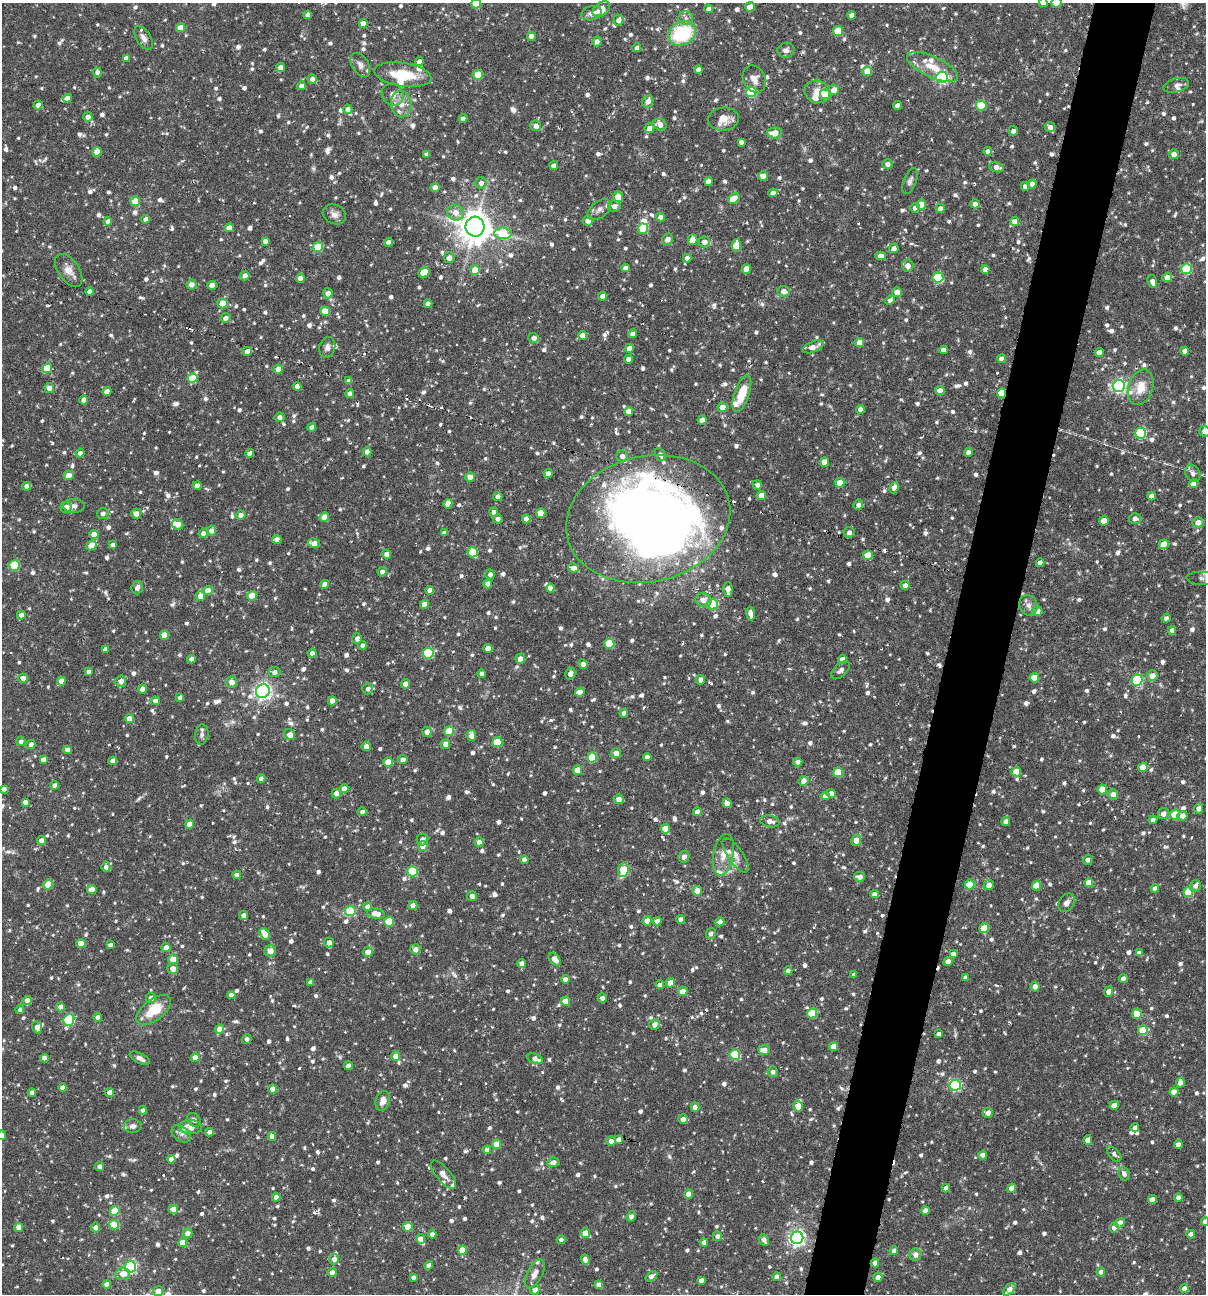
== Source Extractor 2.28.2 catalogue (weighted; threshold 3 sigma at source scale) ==
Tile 10 of 4 x 4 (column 2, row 3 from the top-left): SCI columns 1453-2656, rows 1293-2584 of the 5187 x 5168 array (HDU 1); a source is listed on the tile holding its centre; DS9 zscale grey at full resolution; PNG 1208 x 1296 px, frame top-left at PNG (2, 3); each listed source drawn as its Kron ellipse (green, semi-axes under 4 px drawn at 4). Shown black and unused: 5% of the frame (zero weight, under 3 of 6 exposures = <1% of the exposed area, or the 3 px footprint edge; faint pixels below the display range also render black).
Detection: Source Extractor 2.28.2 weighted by HDU 2 'WHT'; one run over the whole footprint, this tile lists its part. Background 0.0752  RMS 0.0048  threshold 0.0198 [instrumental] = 3 sigma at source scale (4.09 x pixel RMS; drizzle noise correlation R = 1.36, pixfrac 0.8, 0.05/0.05 arcsec/px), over >= 5 px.
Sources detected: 1345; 1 too faint to see at this stretch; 3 inside a brighter object's white glare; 10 cosmic-ray / hot-pixel residue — neither listed nor drawn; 35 inside a brighter listed object's ellipse — not listed separately; of the other 1296, all 500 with FLUX_AUTO >= 1.64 (the completeness limit of this list) listed and drawn (796 fainter detections not listed), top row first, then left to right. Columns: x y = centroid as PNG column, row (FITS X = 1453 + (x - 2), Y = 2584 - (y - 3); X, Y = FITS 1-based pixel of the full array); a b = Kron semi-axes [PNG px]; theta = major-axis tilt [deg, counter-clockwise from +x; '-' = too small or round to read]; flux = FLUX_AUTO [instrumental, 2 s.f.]
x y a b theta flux
1043 3 4 4 - 2.2
1056 3 5 5 - 2.7
476 4 5 5 - 15
750 7 5 4 - 3.7
601 9 10 6 39 5.1
709 9 4 4 - 2.3
592 13 10 7 16 2.3
308 15 4 4 - 2.6
852 15 4 4 - 2.4
686 18 7 6 - 1.7
618 20 5 5 - 2.4
363 23 4 4 - 3.6
180 28 4 4 - 6.2
838 31 5 5 - 12
682 33 14 11 27 33
531 36 4 4 - 2.9
143 38 13 7 -59 2.3
597 42 5 4 - 2.4
637 48 4 4 - 2.2
786 50 9 7 19 2.1
126 58 4 4 - 2.4
419 61 4 4 - 1.9
360 65 13 8 -59 2.4
932 67 28 10 -25 9.2
281 68 4 4 - 4
698 69 4 4 - 2.5
867 71 5 4 - 7.5
97 72 5 4 - 1.7
403 75 29 12 -9 13
478 75 5 5 - 11
942 77 6 6 - 64
312 79 5 4 - 2.1
754 79 14 11 -65 3.8
1176 85 13 7 15 2
301 86 4 4 - 2.5
834 90 5 5 - 3.1
751 92 5 5 - 28
817 92 13 11 -19 4.8
393 94 11 10 - 3.1
825 94 5 5 - 11
67 98 4 4 - 3.9
648 101 6 5 - 3
401 104 13 10 -80 5
38 105 4 4 - 3.5
981 105 5 5 - 14
897 106 4 4 - 2.8
348 109 4 4 - 2.4
88 117 5 4 - 3.5
463 119 4 4 - 2.7
723 119 15 11 6 7
660 125 7 5 -25 3.2
536 126 5 5 - 2.5
1050 127 5 5 - 2.3
649 128 5 5 - 3.3
1013 131 5 5 - 2
775 133 7 5 1 5.4
741 142 4 4 - 1.9
988 151 4 4 - 2.2
97 152 5 4 - 6.2
427 154 4 4 - 1.7
1174 154 5 5 - 2.9
887 164 5 5 - 2.1
554 166 4 4 - 2.4
996 167 7 5 -15 2.5
763 176 5 4 - 3.9
708 181 4 4 - 3
910 181 14 6 68 1.7
481 183 6 5 - 2
1032 184 4 4 - 3.1
1025 186 4 4 - 2.6
435 187 4 4 - 3.6
773 193 5 4 - 2.7
618 197 5 5 - 7.1
734 199 6 4 33 7.4
135 201 5 4 - 8
975 204 4 4 - 2.7
921 205 5 5 - 9
614 206 6 5 - 2
915 208 4 4 - 1.9
940 209 5 4 - 2.5
599 210 13 8 39 2.4
456 213 8 8 - 4.2
334 214 12 9 -24 2.6
660 217 4 4 - 2.5
145 219 4 4 - 1.9
108 221 4 4 - 2.4
588 221 5 5 - 3.1
1015 222 4 4 - 3.9
475 227 10 9 - 810
229 228 4 4 - 3.3
643 229 5 5 - 17
503 233 8 5 -2 18
667 239 6 5 - 3.2
693 239 5 5 - 3.5
265 241 4 4 - 2.1
389 242 4 4 - 2.6
704 242 5 5 - 2.8
736 245 6 4 79 10
318 247 5 5 - 16
894 248 5 4 - 2.8
880 256 5 4 - 3.2
449 258 5 5 - 2.8
687 258 4 4 - 2.8
908 265 6 6 - 3.2
625 268 4 4 - 2.6
746 269 5 4 - 5.2
985 269 4 4 - 2.9
1186 269 5 5 - 29
475 270 5 4 - 8.5
69 271 19 10 -55 4.5
424 272 6 4 28 8.3
245 276 5 4 - 2.6
938 277 5 5 - 24
1167 277 5 4 - 4.2
300 278 4 4 - 2.9
1152 282 6 4 -72 1.9
191 285 5 5 - 2.7
212 285 4 4 - 3.5
89 291 4 4 - 2.8
784 291 6 5 - 3
897 292 5 5 - 3.6
328 293 5 5 - 2.7
602 296 4 4 - 2.6
890 300 5 4 - 1.9
223 303 5 5 - 6.9
428 304 4 4 - 2.6
325 311 5 4 - 8
225 318 5 4 - 2.6
633 334 4 4 - 2.8
582 335 4 4 - 2.8
534 338 5 5 - 2.7
859 343 5 4 - 4.8
327 347 10 8 74 2
813 347 11 5 22 3.8
629 348 4 4 - 3
943 350 4 4 - 2.5
247 351 4 4 - 2.5
1185 351 4 4 - 2.8
1099 352 4 4 - 3.3
628 359 4 4 - 2.4
1001 359 4 4 - 2.2
47 368 5 4 - 9.8
278 369 4 4 - 3.6
192 378 5 5 - 11
349 381 4 4 - 2.6
297 386 4 4 - 2.5
1119 386 6 6 - 93
1141 387 18 12 72 7.7
49 388 5 5 - 2.8
107 391 4 4 - 2.7
940 391 4 4 - 4.5
1001 393 5 4 - 10
350 394 4 4 - 3.3
742 394 19 7 72 11
84 400 4 4 - 2.6
722 407 5 4 - 4.1
860 409 4 4 - 3
629 411 4 4 - 5.1
280 417 5 4 - 2
702 420 4 4 - 3.5
312 427 4 4 - 2.3
1205 431 6 5 - 2.9
1141 433 5 5 - 42
367 452 4 4 - 2.6
968 452 4 4 - 2.5
80 453 4 4 - 1.8
250 453 4 4 - 2.7
660 455 7 5 -61 1.7
622 456 6 5 - 2.5
825 462 4 4 - 5.5
548 473 4 4 - 2.6
1193 473 9 7 -61 1.9
69 475 5 4 - 4.6
470 477 5 4 - 3.9
840 483 5 4 - 6.8
1193 484 5 4 - 3
757 485 5 4 - 1.6
27 486 4 4 - 2.5
197 486 4 4 - 3.1
894 488 6 4 66 3
761 496 5 4 - 5
1151 496 4 4 - 2.5
498 497 4 4 - 2.3
448 504 5 4 - 5.3
858 505 5 4 - 1.7
74 506 11 7 -2 1.9
66 507 6 5 - 3.1
494 512 4 4 - 2.1
103 513 6 5 - 2
541 513 5 4 - 6.4
136 514 5 5 - 3.2
240 515 5 4 - 2.7
324 517 5 4 - 4.5
1135 518 6 5 - 2.4
498 519 5 4 - 1.9
526 519 4 4 - 3.5
648 519 83 62 13 460
1104 521 5 4 - 6.1
1198 522 5 5 - 3.5
178 524 6 5 - 3.8
211 531 5 5 - 2.3
849 532 5 5 - 2
204 533 5 4 - 3.3
444 533 4 4 - 1.9
94 535 4 4 - 6.1
277 539 5 4 - 2.7
314 543 6 4 -16 3.5
1164 544 5 4 - 5.8
91 545 6 4 47 6.9
113 545 4 4 - 2
473 552 5 5 - 12
387 554 4 4 - 3.2
868 555 5 4 - 8.5
1040 563 4 4 - 2.5
14 566 5 5 - 24
574 568 5 4 - 2.8
382 572 5 4 - 1.8
490 574 5 4 - 2
1201 578 14 6 -2 1.8
324 584 4 4 - 2.7
488 584 4 4 - 2.7
905 585 4 4 - 2.3
137 588 7 5 72 1.9
550 588 4 4 - 2.4
728 589 7 4 89 3.1
430 590 4 4 - 2.5
208 591 4 4 - 8.7
200 596 5 5 - 4.6
252 596 5 4 - 8.3
703 600 8 6 -17 3.3
424 604 4 4 - 4.5
713 604 5 5 - 27
1028 605 10 9 - 2.5
1037 611 5 4 - 2.7
751 614 7 4 -84 3.3
21 615 4 4 - 2.5
1166 618 4 4 - 1.7
1172 630 4 4 - 2.3
164 635 4 4 - 5.7
357 638 5 5 - 1.9
609 644 5 5 - 18
363 645 4 4 - 1.8
488 648 4 4 - 3.9
105 649 4 4 - 1.9
312 653 4 4 - 2.4
428 653 5 5 - 31
191 659 4 4 - 2.7
520 659 5 5 - 3.2
842 660 4 4 - 3.8
583 664 5 4 - 2.2
841 670 11 6 43 2.1
89 671 4 3 - 1.7
274 672 6 5 - 2.4
570 673 6 5 - 2.3
482 674 4 4 - 3
1152 676 5 5 - 3.8
23 678 4 4 - 2.9
1034 678 5 4 - 8.6
700 680 5 4 - 2.5
1137 680 5 5 - 43
61 681 4 4 - 5.2
121 681 6 5 - 3.1
232 682 5 5 - 3
406 684 4 4 - 3.3
142 689 4 4 - 3.3
368 689 5 5 - 1.6
263 691 7 6 - 180
580 692 4 4 - 3.6
180 697 4 4 - 1.7
155 701 4 4 - 2.9
332 701 4 4 - 4.2
624 713 4 4 - 2
129 718 4 4 - 3.7
449 731 5 5 - 12
427 732 5 4 - 3
202 735 10 6 84 1.6
290 735 5 5 - 2.9
471 736 5 5 - 2.9
21 742 4 4 - 1.7
497 742 5 5 - 14
31 744 4 4 - 2.1
445 744 4 4 - 2.7
366 746 5 4 - 2.7
67 750 4 4 - 2.7
616 753 5 5 - 3.5
592 757 5 5 - 18
647 757 4 4 - 2.8
43 759 4 4 - 2.4
403 760 4 4 - 2.3
113 761 4 4 - 2.7
388 762 5 4 - 7.3
798 762 4 4 - 2.1
1143 767 5 4 - 5.1
577 770 5 4 - 4.5
1016 771 5 5 - 6.3
838 772 5 5 - 13
261 779 4 4 - 2.5
804 781 5 4 - 3.2
55 785 4 4 - 2.6
4 789 4 4 - 2
344 789 4 4 - 3.9
1102 789 5 4 - 9
336 793 5 4 - 3
831 793 4 4 - 2.9
1113 794 5 5 - 3.1
825 796 4 4 - 2.8
619 799 5 5 - 3.1
25 802 4 4 - 2.5
727 803 5 4 - 2.8
1199 808 5 4 - 2.6
362 812 4 4 - 2.1
697 812 4 4 - 4.2
1163 814 5 5 - 3.3
1175 815 5 5 - 16
1182 816 5 5 - 3.2
1153 820 4 4 - 1.6
770 821 10 6 -11 3
1006 821 4 4 - 2.6
189 824 4 4 - 3.8
665 829 5 4 - 7.4
41 840 4 4 - 2.6
422 840 6 5 - 2.5
856 840 6 4 65 6.6
479 842 4 4 - 2.9
423 846 5 4 - 6.1
723 855 21 10 79 5.5
736 855 20 7 -56 3
684 857 6 5 - 2.1
524 860 4 4 - 2.5
1088 860 5 4 - 1.7
106 867 5 4 - 1.9
623 870 7 5 86 12
412 871 5 5 - 24
237 875 4 4 - 1.9
860 877 5 5 - 2.9
1089 883 4 4 - 4.2
48 884 5 4 - 11
970 884 5 5 - 13
989 885 5 5 - 3.8
1036 886 5 4 - 6.5
1195 886 6 5 - 1.9
1155 888 4 4 - 1.8
92 890 4 4 - 6.3
697 891 5 5 - 4.5
1188 892 5 5 - 15
874 894 4 4 - 2.1
472 896 5 5 - 2.1
1066 903 10 7 60 2.5
413 905 5 4 - 2.9
368 907 4 4 - 3.4
350 911 5 5 - 26
376 914 9 5 -8 5.1
244 915 4 4 - 2.6
681 919 4 4 - 2.5
647 921 4 4 - 5
657 921 4 4 - 2.6
389 922 5 5 - 14
720 922 5 4 - 2.5
984 928 5 5 - 11
711 933 5 5 - 1.8
265 934 6 4 -56 5.4
329 943 5 5 - 3
81 944 5 4 - 6.5
110 945 4 4 - 1.7
166 948 4 4 - 3
415 949 5 5 - 2.8
270 951 6 5 - 3.5
368 952 5 5 - 3.5
1139 953 4 4 - 1.9
953 954 4 4 - 2.3
173 959 5 5 - 6
555 959 7 4 -50 3.8
948 961 5 4 - 2.4
522 963 4 4 - 2.8
173 969 5 5 - 3.7
788 971 4 4 - 2.5
854 975 4 4 - 2.1
965 977 4 4 - 1.7
565 979 4 4 - 2.6
1123 979 4 4 - 2.3
311 982 4 4 - 2.4
670 983 5 4 - 3.7
660 985 4 4 - 3
1035 987 5 4 - 2.5
683 991 5 4 - 5.2
1109 992 5 4 - 2.7
231 995 4 4 - 2.7
151 998 5 5 - 2.5
602 998 4 4 - 1.8
27 1000 5 4 - 3.3
566 1001 4 4 - 5.7
60 1007 4 4 - 2.9
20 1010 4 4 - 1.8
154 1010 20 10 38 13
812 1013 5 5 - 14
1137 1014 5 5 - 8.5
98 1017 4 4 - 2.2
69 1020 6 5 - 40
654 1025 5 5 - 2.9
37 1027 6 5 - 3.5
220 1029 5 4 - 4.1
1143 1030 5 5 - 15
939 1034 4 4 - 1.9
247 1039 5 4 - 1.7
834 1046 5 4 - 5.2
764 1050 6 5 - 3.2
735 1055 5 5 - 27
396 1056 4 4 - 5.3
44 1058 4 4 - 2.6
140 1058 11 5 -27 2.1
195 1058 4 4 - 5.9
535 1059 8 5 -21 2.9
348 1066 4 4 - 2.6
773 1072 5 5 - 1.8
1180 1083 5 4 - 2.6
955 1085 5 5 - 43
63 1087 4 4 - 2.4
273 1089 4 4 - 5.1
110 1092 4 4 - 4.1
1174 1092 4 4 - 4.2
32 1093 4 4 - 2.7
383 1101 10 7 72 3
1114 1105 5 4 - 2.7
798 1106 5 4 - 7.4
695 1107 5 4 - 3.1
143 1110 4 4 - 2.6
988 1113 5 5 - 2.7
683 1119 5 4 - 2.8
194 1120 7 6 - 1.7
133 1126 9 7 1 2
190 1127 11 7 -2 6.1
1135 1128 4 4 - 1.9
209 1132 4 4 - 2.3
181 1134 11 7 -39 2.1
2 1135 5 4 - 2.5
272 1136 4 4 - 2.6
618 1140 4 4 - 1.9
1088 1140 5 4 - 4.4
611 1141 5 4 - 2.3
496 1144 5 4 - 5.5
1178 1145 4 4 - 2.2
487 1150 4 4 - 2.8
1114 1154 9 5 -50 1.8
983 1155 4 4 - 2.9
171 1159 4 4 - 3
553 1162 6 5 - 2
100 1167 4 4 - 2.3
1124 1174 6 5 - 1.8
443 1175 17 7 -50 2.9
946 1188 4 4 - 2.4
1012 1188 4 4 - 4.4
689 1194 4 4 - 5.8
276 1197 4 4 - 3.4
1178 1197 4 4 - 2.1
1152 1200 4 4 - 3
173 1209 4 4 - 4.4
925 1210 4 4 - 2.4
115 1211 5 5 - 13
631 1216 5 4 - 2.5
1205 1222 4 4 - 2.6
1120 1223 6 4 34 3.8
114 1225 5 5 - 14
18 1227 4 4 - 3.2
95 1227 5 4 - 2.8
408 1227 4 4 - 12
1114 1227 5 4 - 2.8
187 1233 5 5 - 3.1
585 1233 5 4 - 7
432 1234 4 4 - 2.3
1191 1234 4 4 - 3.2
717 1236 5 4 - 1.7
797 1238 6 6 - 140
420 1239 5 4 - 3.8
561 1240 4 4 - 1.7
764 1240 6 4 -66 2.4
704 1242 4 4 - 2.3
183 1243 4 4 - 8.4
462 1250 4 4 - 8
894 1251 4 4 - 2.5
915 1255 6 6 - 2.6
334 1259 5 5 - 2.8
585 1260 5 4 - 3.8
875 1263 4 4 - 2.7
429 1265 4 4 - 3
130 1267 6 5 - 72
1101 1272 4 4 - 2.6
332 1273 4 4 - 3.7
123 1274 7 6 - 4.3
535 1274 16 7 63 2.9
651 1276 6 4 34 2.6
413 1277 4 4 - 1.6
777 1277 4 4 - 2.5
878 1277 4 4 - 3.6
701 1280 4 4 - 2.2
107 1284 4 4 - 4.2
598 1285 4 4 - 2.6
1184 1288 4 4 - 2.8
1009 1289 7 4 46 3.3
535 1290 5 4 - 2.9
158 1291 5 5 - 4
Overlapping masked pixels (flux is a lower limit): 3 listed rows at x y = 1001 393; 648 519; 875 1263
Isophote crosses this tile's border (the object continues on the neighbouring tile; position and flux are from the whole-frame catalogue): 8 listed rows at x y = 1043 3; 1056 3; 476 4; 1205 431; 1201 578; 2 1135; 1205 1222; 1009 1289